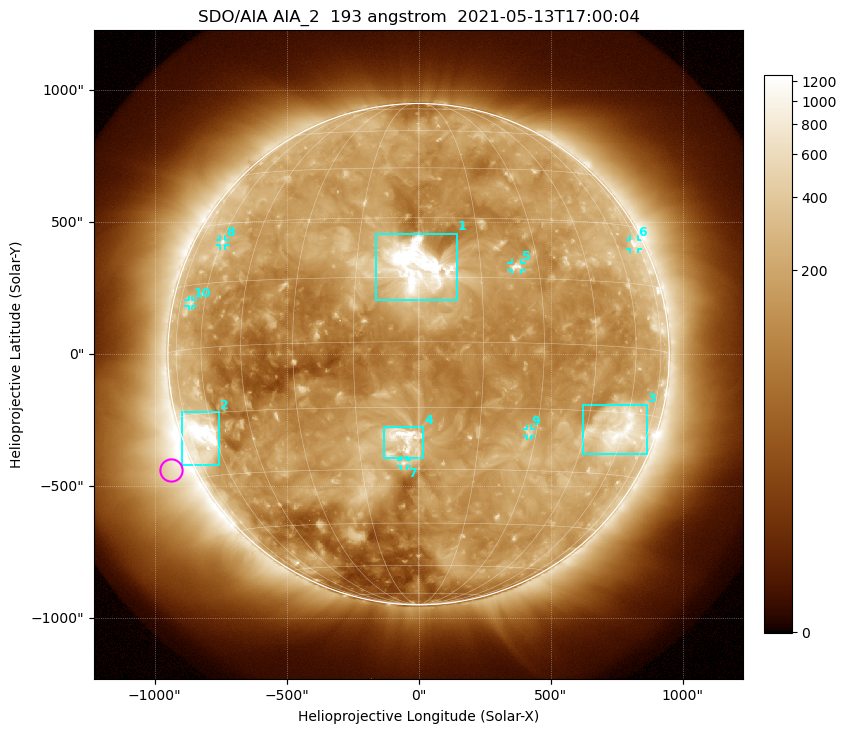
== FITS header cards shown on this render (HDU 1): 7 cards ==
TELESCOP= 'SDO/AIA '           / For AIA: SDO/AIA
INSTRUME= 'AIA_2   '           / For AIA: AIA_ATA1, AIA_ATA2, AIA_ATA3 or AIA_AT
WAVELNTH=                  193 / [angstrom] Wavelength
WAVEUNIT= 'angstrom'           / Wavelength unit: angstrom
DATE-OBS= '2021-05-13T17:00:04.843' / [ISO] Date when observation started; ISO 8
CTYPE1  = 'HPLN-TAN'           / CTYPE1: HPLN
CTYPE2  = 'HPLT-TAN'           / CTYPE2: HPLT

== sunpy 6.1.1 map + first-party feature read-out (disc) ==
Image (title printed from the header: SDO/AIA AIA_2  193 angstrom  2021-05-13T17:00:04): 1024 x 1024 px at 2.4 arcsec/px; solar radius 950 arcsec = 396 px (full disc in frame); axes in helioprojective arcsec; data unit not stated in the header (colour bar unlabelled)
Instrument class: DISC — disc imager (sunpy class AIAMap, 193 A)
Bright regions (active regions / flare kernels): reference = the median radial profile (limb darkening/brightening removed); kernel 9 px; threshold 5 sigma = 314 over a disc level ~142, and >= 1.15x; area >= 12 px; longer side >= 9 px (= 22 arcsec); searched inside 0.97 R_sun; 10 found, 10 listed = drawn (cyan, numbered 1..; 6 of them under ~33 arcsec drawn as corner ticks so the feature stays visible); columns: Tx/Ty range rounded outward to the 5 arcsec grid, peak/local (2 s.f.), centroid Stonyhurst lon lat
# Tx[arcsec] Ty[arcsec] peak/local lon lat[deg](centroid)
1 -160..145 205..455 14 +0 +17
2 -895..-755 -420..-220 13 -67 -20
3 620..865 -380..-195 6.4 +58 -19
4 -130..20 -395..-275 8.2 -4 -23
5 350..390 320..345 5.8 +24 +18
6 800..830 395..435 4.1 +71 +25
7 -70..-40 -425..-400 4.2 -4 -28
8 -750..-730 410..435 3.4 -59 +25
9 410..425 -310..-280 3.8 +28 -21
10 -870..-855 180..205 2.7 -68 +11
Off-limb structures (1.02-1.3 R_sun): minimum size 162 px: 7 found; the strongest spans PA ~90..145 deg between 1.02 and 1.3 R_sun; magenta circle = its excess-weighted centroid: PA ~115 deg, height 1.09 R_sun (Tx ~-935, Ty ~-440 arcsec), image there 4.8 x the reference